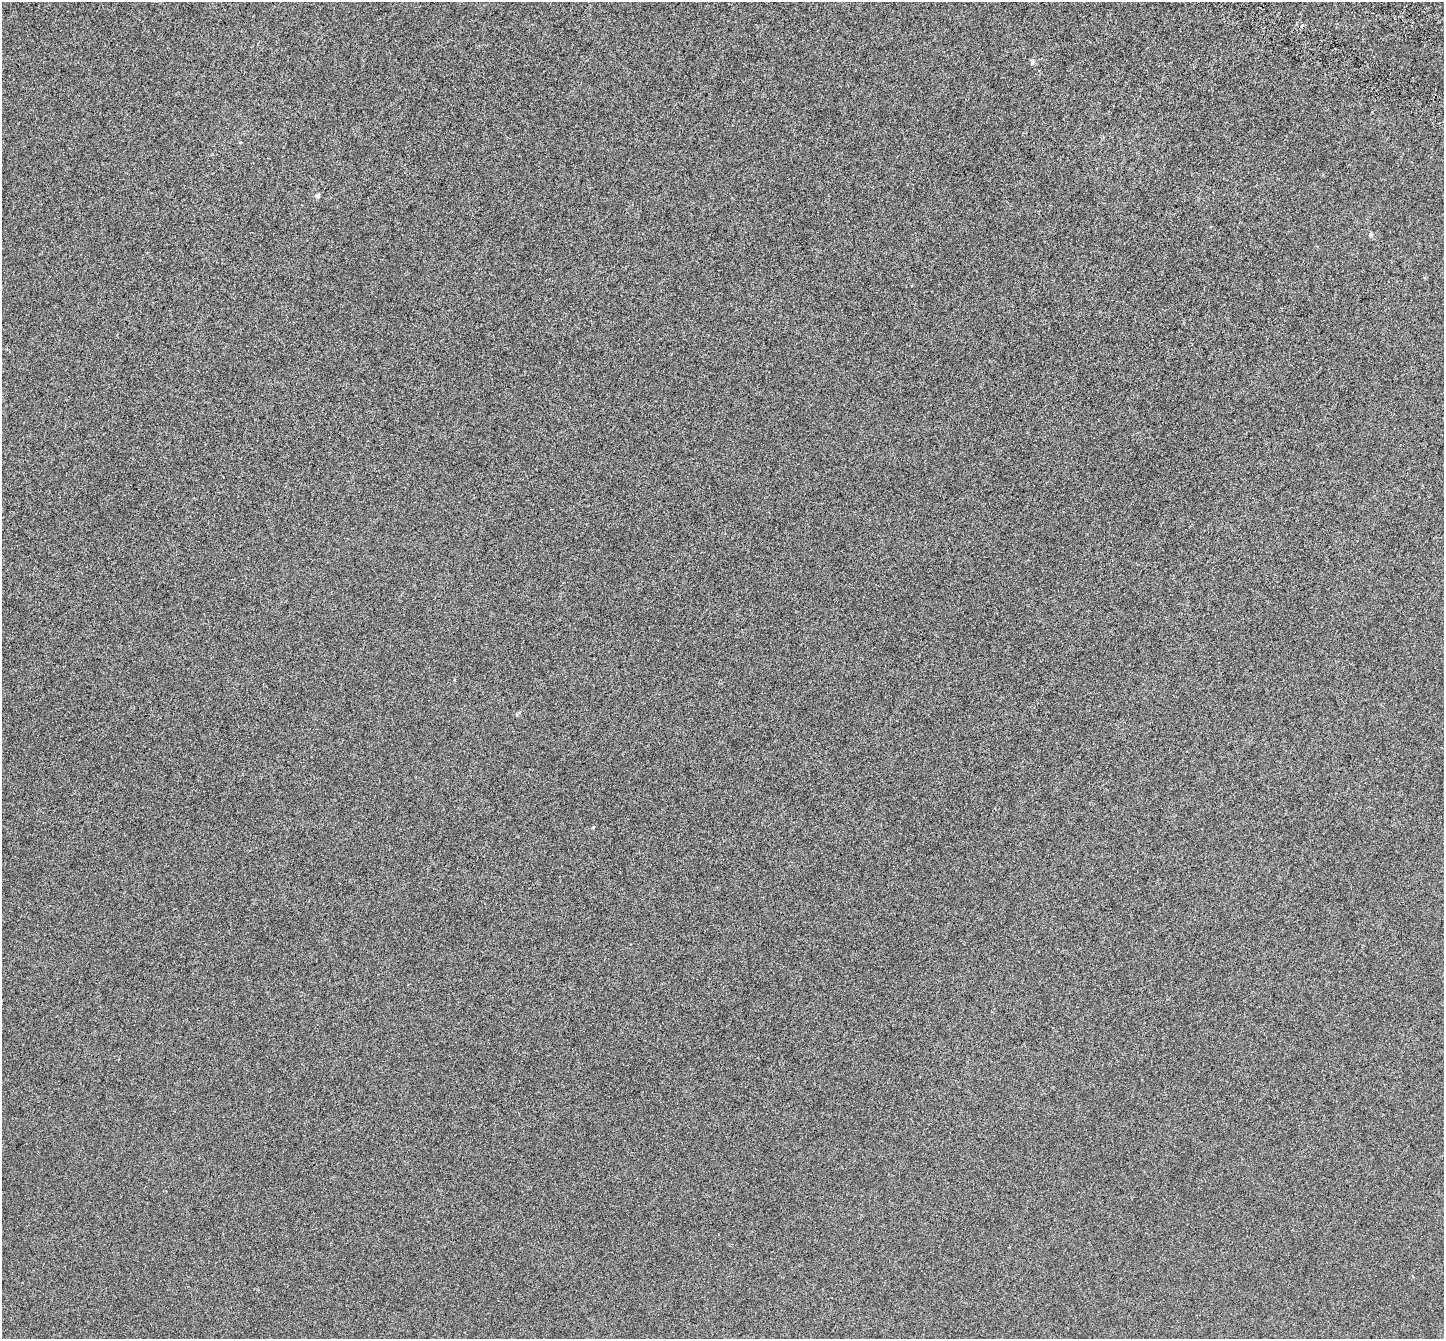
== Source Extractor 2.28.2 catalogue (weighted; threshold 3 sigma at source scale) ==
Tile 10 of 4 x 4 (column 2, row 3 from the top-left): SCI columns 1542-2983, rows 1724-3060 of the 5958 x 6056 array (HDU 1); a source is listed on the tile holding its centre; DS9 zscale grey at full resolution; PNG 1446 x 1341 px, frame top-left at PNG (2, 2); no overlay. Shown black and unused: <1% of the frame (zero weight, under 5 of 9 exposures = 6% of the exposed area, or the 3 px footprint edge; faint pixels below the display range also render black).
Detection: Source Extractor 2.28.2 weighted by HDU 2 'WHT'; one run over the whole footprint, this tile lists its part. Background -3.98e-04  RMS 0.0017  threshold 0.00702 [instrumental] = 3 sigma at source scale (4.09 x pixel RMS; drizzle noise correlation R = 1.36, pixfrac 0.8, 0.0396/0.0396 arcsec/px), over >= 5 px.
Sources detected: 4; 1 cosmic-ray / hot-pixel residue — not listed; the other 3 listed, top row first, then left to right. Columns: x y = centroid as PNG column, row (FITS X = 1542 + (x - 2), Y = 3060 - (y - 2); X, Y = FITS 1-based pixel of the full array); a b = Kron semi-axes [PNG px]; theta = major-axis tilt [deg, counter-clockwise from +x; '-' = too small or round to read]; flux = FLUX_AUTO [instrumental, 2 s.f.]
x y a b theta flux
1032 61 8 4 -65 0.26
318 196 6 6 - 0.33
1371 234 6 5 - 0.29